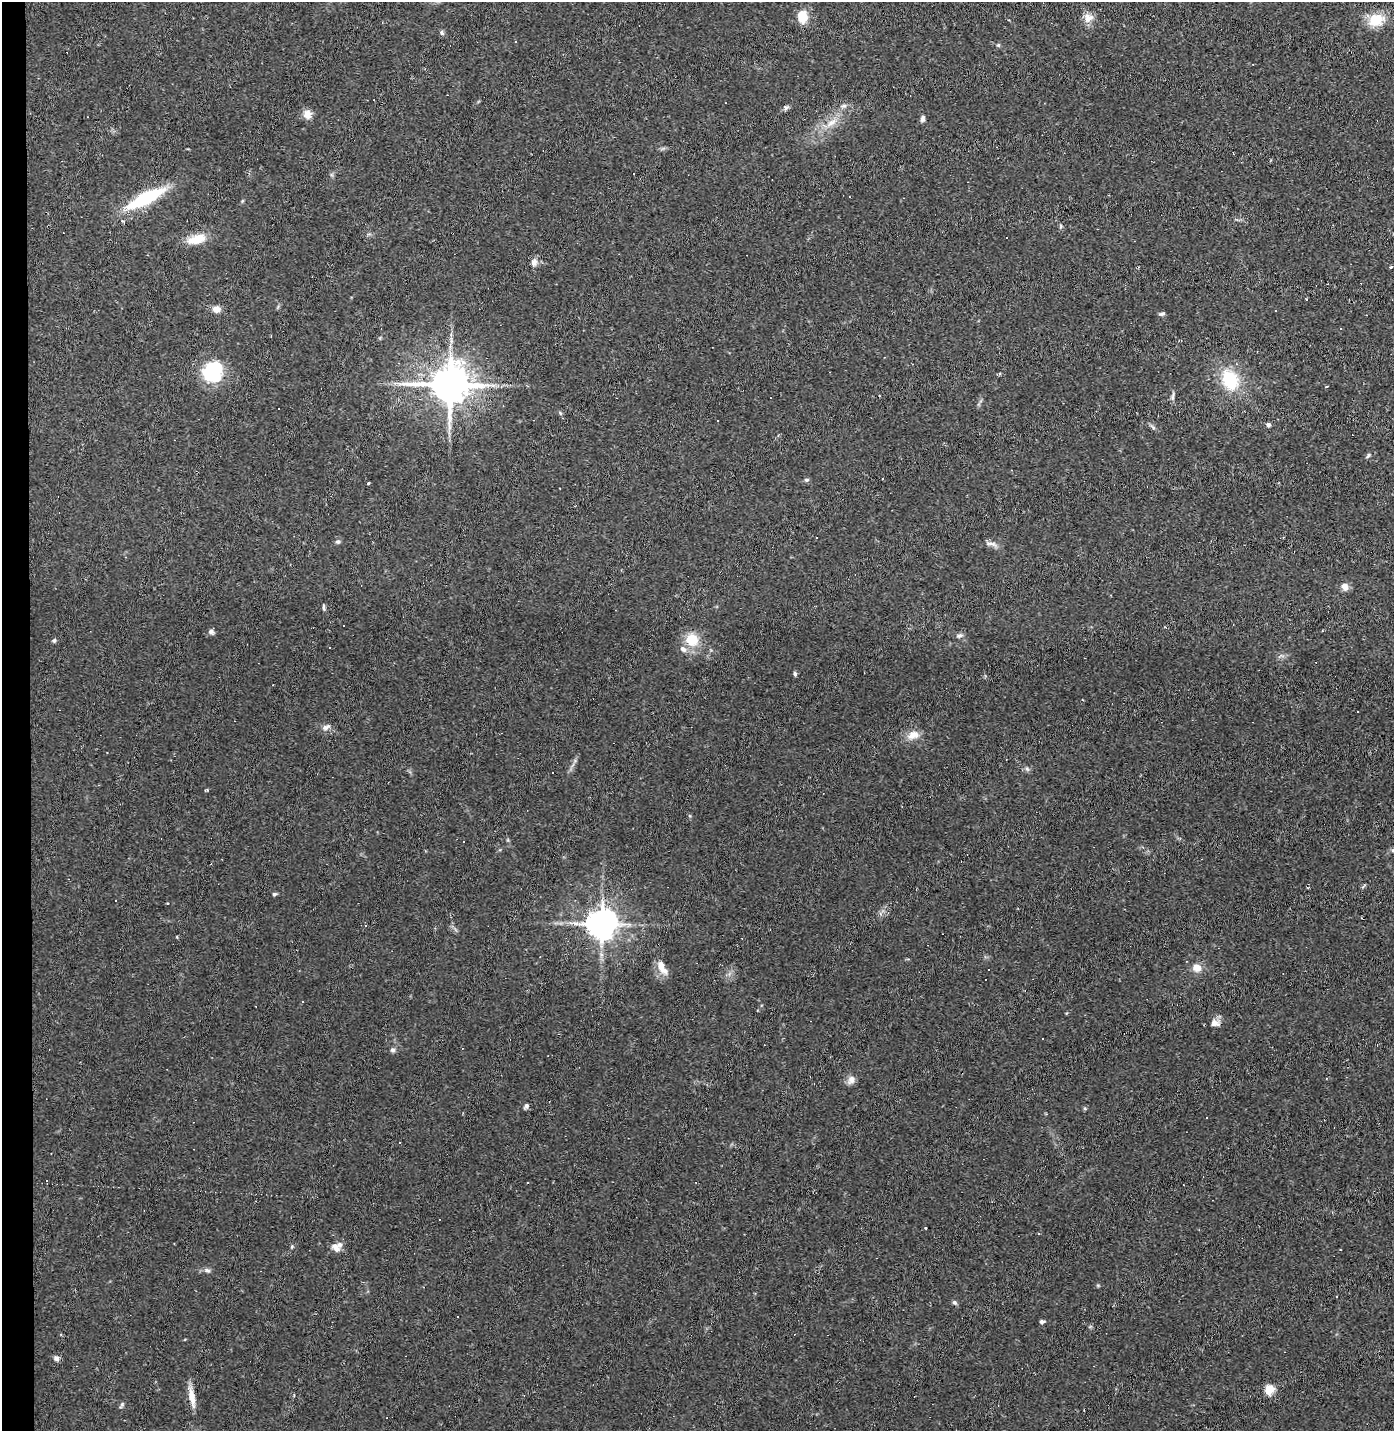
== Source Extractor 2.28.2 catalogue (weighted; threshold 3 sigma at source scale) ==
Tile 4 of 3 x 3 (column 1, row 2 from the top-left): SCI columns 68-1459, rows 1429-2857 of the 4311 x 4285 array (HDU 1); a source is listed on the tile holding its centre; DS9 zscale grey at full resolution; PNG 1396 x 1433 px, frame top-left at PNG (2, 2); no overlay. Shown black and unused: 2% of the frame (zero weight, under 2 of 3 exposures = <1% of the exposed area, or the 3 px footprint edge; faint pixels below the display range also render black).
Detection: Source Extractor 2.28.2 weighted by HDU 2 'WHT'; one run over the whole footprint, this tile lists its part. Background 0.0535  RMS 0.0052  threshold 0.0233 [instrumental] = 3 sigma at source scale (4.5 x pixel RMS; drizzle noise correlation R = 1.50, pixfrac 1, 0.05/0.05 arcsec/px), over >= 5 px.
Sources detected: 105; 34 cosmic-ray / hot-pixel residue — not listed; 1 inside a brighter listed object's ellipse — not listed separately; the other 70 listed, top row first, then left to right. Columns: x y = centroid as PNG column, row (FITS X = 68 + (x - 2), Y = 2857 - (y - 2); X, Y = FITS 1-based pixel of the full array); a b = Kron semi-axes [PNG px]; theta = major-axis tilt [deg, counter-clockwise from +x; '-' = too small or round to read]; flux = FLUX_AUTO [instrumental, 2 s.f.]
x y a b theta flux
803 16 13 10 -87 9.3
1088 18 13 12 - 4.4
1376 20 16 12 16 14
442 33 7 6 - 1.1
515 41 3 3 - 0.94
998 45 5 5 - 0.69
844 106 8 5 20 1.4
786 107 7 6 - 1.2
307 114 12 10 -82 3.7
922 119 8 5 82 1.4
831 123 18 7 35 5.4
146 198 32 10 27 42
1061 226 6 4 89 0.69
1006 237 2 2 - 0.56
196 239 22 10 17 9.5
534 262 11 8 77 2.6
1391 266 4 2 - 0.81
1306 299 3 3 - 1.6
216 309 8 7 - 4
1162 314 7 4 12 1.2
1341 328 3 3 - 0.41
212 372 24 21 64 28
1230 380 21 15 -70 25
450 384 12 10 1 1800
1173 396 14 3 81 1.3
560 413 6 3 -72 0.65
717 420 3 3 - 2.3
1268 425 5 5 - 1.3
1153 427 8 4 -38 1.1
1368 455 7 4 62 0.86
806 480 6 5 - 0.97
368 483 3 3 - 1
816 537 3 2 - 0.54
338 542 6 6 - 1.1
991 544 18 5 -9 2.4
1345 586 10 8 -77 3.4
324 608 9 4 -81 0.91
211 632 8 6 -17 1.4
959 636 9 6 21 1.3
692 640 10 10 - 14
54 641 5 5 - 0.86
683 649 10 7 -36 2.5
795 674 6 4 -80 0.91
326 727 10 6 25 2.4
913 735 17 11 20 5.1
1027 769 6 5 - 1
1393 850 6 5 - 0.93
274 894 5 4 - 0.9
167 903 3 3 - 0.45
601 924 9 8 - 890
177 937 4 3 - 0.39
661 967 18 8 -60 6.2
1197 968 10 8 -9 5
988 969 3 3 - 3.4
1213 1023 13 9 34 3.6
393 1050 7 6 - 1.2
851 1080 12 9 60 3
526 1106 7 5 58 1.3
1206 1118 2 2 - 0.42
47 1180 3 2 - 0.36
926 1228 3 3 - 15
292 1246 6 3 73 0.6
336 1247 12 9 -56 3.5
207 1270 9 5 -13 1.5
954 1302 6 5 - 1
1042 1322 6 4 3 0.96
56 1358 7 6 - 1.9
1269 1389 10 8 59 7.6
192 1397 24 7 -80 6.3
122 1405 9 4 59 0.96
Isophote crosses this tile's border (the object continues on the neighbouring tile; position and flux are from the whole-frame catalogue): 1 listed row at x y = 1393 850